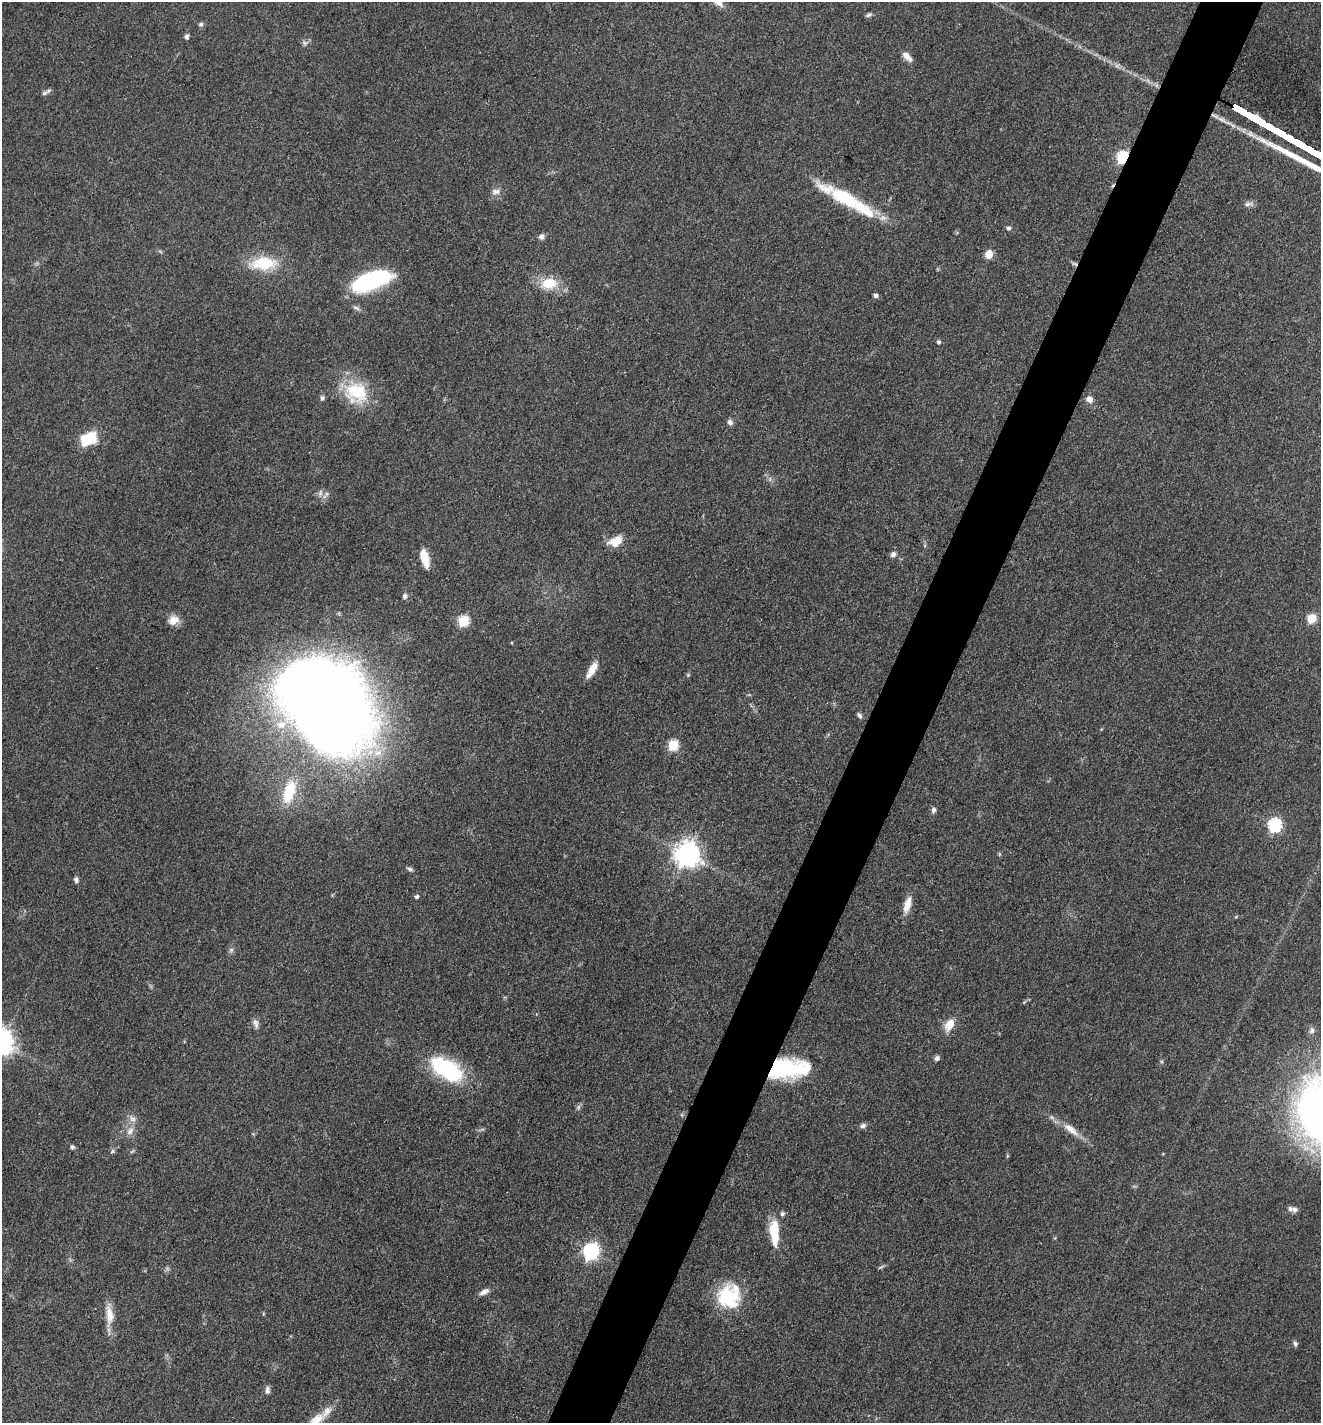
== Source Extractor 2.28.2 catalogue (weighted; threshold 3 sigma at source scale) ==
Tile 10 of 4 x 4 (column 2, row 3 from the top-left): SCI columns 1599-2917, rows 1424-2844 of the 5697 x 5687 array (HDU 1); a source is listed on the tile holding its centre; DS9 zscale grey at full resolution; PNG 1323 x 1425 px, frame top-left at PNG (2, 2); no overlay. Shown black and unused: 5% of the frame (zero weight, under 3 of 4 exposures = <1% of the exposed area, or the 3 px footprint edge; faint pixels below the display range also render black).
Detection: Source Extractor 2.28.2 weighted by HDU 2 'WHT'; one run over the whole footprint, this tile lists its part. Background 0.0853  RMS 0.0057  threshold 0.0257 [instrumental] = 3 sigma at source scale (4.5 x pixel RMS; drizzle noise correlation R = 1.50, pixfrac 1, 0.05/0.05 arcsec/px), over >= 5 px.
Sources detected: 86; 4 too faint to see at this stretch — not listed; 7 inside a brighter listed object's ellipse — not listed separately; the other 75 listed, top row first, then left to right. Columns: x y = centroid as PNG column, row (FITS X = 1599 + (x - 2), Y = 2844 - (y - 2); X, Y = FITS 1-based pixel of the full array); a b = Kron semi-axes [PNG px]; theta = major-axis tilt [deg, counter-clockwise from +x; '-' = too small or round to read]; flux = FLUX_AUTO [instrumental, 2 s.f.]
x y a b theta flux
869 15 9 4 28 1.3
201 24 7 6 - 1.3
187 36 7 5 84 1.5
305 43 9 7 -8 1.8
907 57 15 7 -45 3.9
48 91 8 6 44 1.4
1122 157 6 5 - 66
496 192 13 8 6 3.2
844 197 40 16 -28 33
1249 204 15 6 1 2.4
883 218 11 8 0 3.7
1008 228 5 5 - 1.5
541 237 7 7 - 2.3
989 254 5 5 - 16
264 263 28 15 2 25
1075 264 9 4 -22 1.3
371 280 34 14 20 76
549 283 24 15 3 14
875 295 6 5 - 1.6
356 308 11 5 -29 1.7
938 342 5 4 - 1.3
355 392 36 27 -29 30
322 398 6 6 - 1.6
1089 399 8 7 - 3.8
730 422 7 6 - 2.3
89 439 14 10 29 27
326 495 13 5 56 2.2
615 541 20 13 27 8
893 554 7 6 - 2.3
424 557 18 8 -75 11
405 596 8 6 79 1.7
1312 618 5 5 - 27
173 620 14 11 15 5.8
463 621 6 6 - 45
592 670 21 7 60 7.4
688 675 5 5 - 0.74
326 704 109 80 -45 740
859 715 7 5 -47 1.5
673 745 6 5 - 39
289 792 31 15 71 21
933 810 7 6 - 1.8
1274 825 6 6 - 86
687 854 8 8 - 600
410 869 8 5 -26 1.4
76 880 7 6 - 1.8
416 897 5 4 - 1.4
907 905 22 9 74 6.7
231 950 6 6 - 1.5
1024 1002 6 4 35 0.77
256 1023 14 6 -74 2.6
949 1024 15 9 61 8.3
1312 1030 10 7 79 2.3
937 1058 7 6 - 1.7
786 1068 38 17 2 70
446 1069 35 17 -29 61
863 1126 8 6 30 2
1071 1129 27 9 -39 8.6
130 1131 14 9 56 4.7
253 1134 5 4 - 0.63
72 1147 6 6 - 1.3
112 1151 7 5 47 1.1
132 1151 6 3 20 0.82
1007 1156 6 4 72 0.63
1294 1209 10 7 -8 2.2
782 1214 6 5 - 1.4
774 1232 30 10 -86 17
591 1251 7 7 - 160
881 1267 9 3 32 0.97
484 1292 14 6 29 3.1
729 1296 28 26 64 33
263 1314 5 3 - 0.54
109 1315 31 10 -87 9.5
1295 1344 8 6 -80 1.4
267 1390 10 6 90 2.1
316 1420 36 13 43 14
Overlapping masked pixels (flux is a lower limit): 3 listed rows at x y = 1122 157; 1075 264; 786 1068
Isophote crosses this tile's border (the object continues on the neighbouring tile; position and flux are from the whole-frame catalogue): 1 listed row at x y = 316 1420